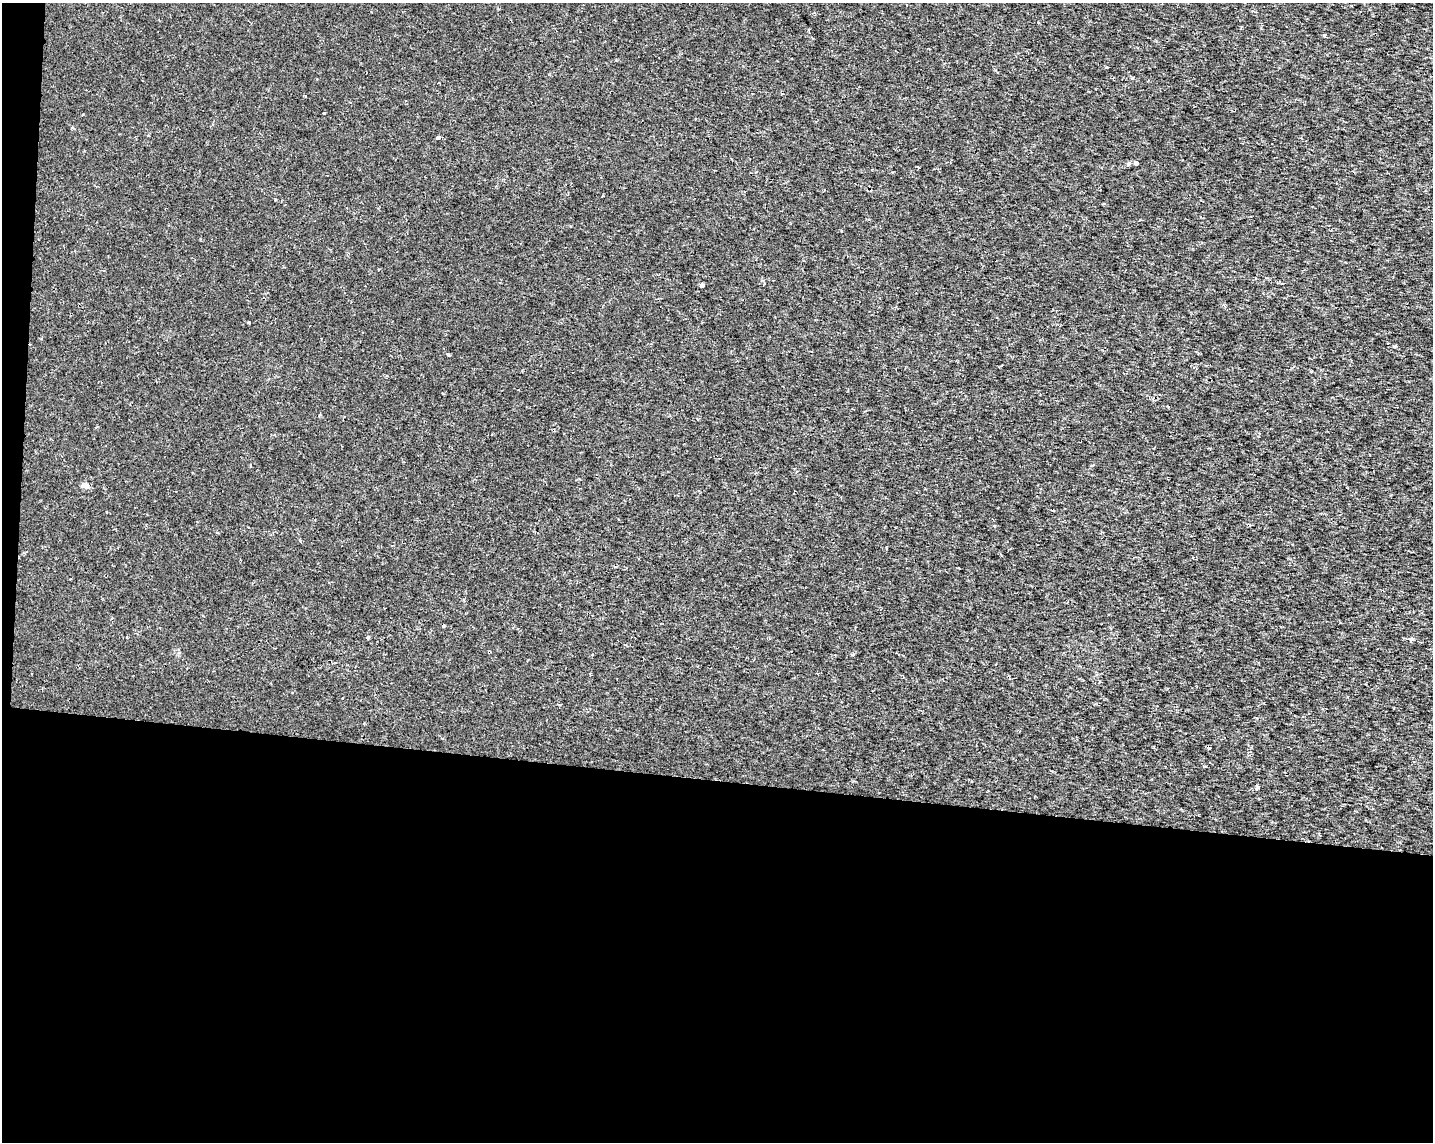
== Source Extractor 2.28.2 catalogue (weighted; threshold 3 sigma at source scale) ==
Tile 10 of 3 x 4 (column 1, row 4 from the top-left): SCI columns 227-1657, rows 8-1147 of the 4801 x 4569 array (HDU 1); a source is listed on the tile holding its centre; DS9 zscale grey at full resolution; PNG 1435 x 1144 px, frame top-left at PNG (2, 3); no overlay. Shown black and unused: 33% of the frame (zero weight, under 2 of 3 exposures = <1% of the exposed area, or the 3 px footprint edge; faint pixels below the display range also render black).
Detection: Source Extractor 2.28.2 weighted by HDU 2 'WHT'; one run over the whole footprint, this tile lists its part. Background 1.43e-04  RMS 0.0016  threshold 0.00703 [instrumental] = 3 sigma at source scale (4.5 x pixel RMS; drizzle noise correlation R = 1.50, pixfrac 1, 0.0396/0.0396 arcsec/px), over >= 5 px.
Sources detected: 16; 1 cosmic-ray / hot-pixel residue — not listed; the other 15 listed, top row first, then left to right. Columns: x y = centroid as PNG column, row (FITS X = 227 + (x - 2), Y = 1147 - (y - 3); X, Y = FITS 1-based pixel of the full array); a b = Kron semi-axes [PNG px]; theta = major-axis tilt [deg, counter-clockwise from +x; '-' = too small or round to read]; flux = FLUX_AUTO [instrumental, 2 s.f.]
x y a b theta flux
1324 35 4 3 - 0.21
323 113 3 3 - 0.53
438 137 4 3 - 0.91
1128 163 3 3 - 0.88
1136 163 4 3 - 1.1
702 285 4 3 - 0.95
249 323 3 3 - 0.3
448 355 4 3 - 0.2
84 486 9 6 -10 0.47
994 526 3 3 - 0.21
217 533 3 3 - 0.2
368 637 3 3 - 0.63
1411 639 4 3 - 1.3
1208 748 4 2 - 0.37
1257 788 4 3 - 0.33
Unlisted compact peaks at least as high as the median listed source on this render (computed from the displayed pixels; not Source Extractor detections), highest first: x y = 1394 346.